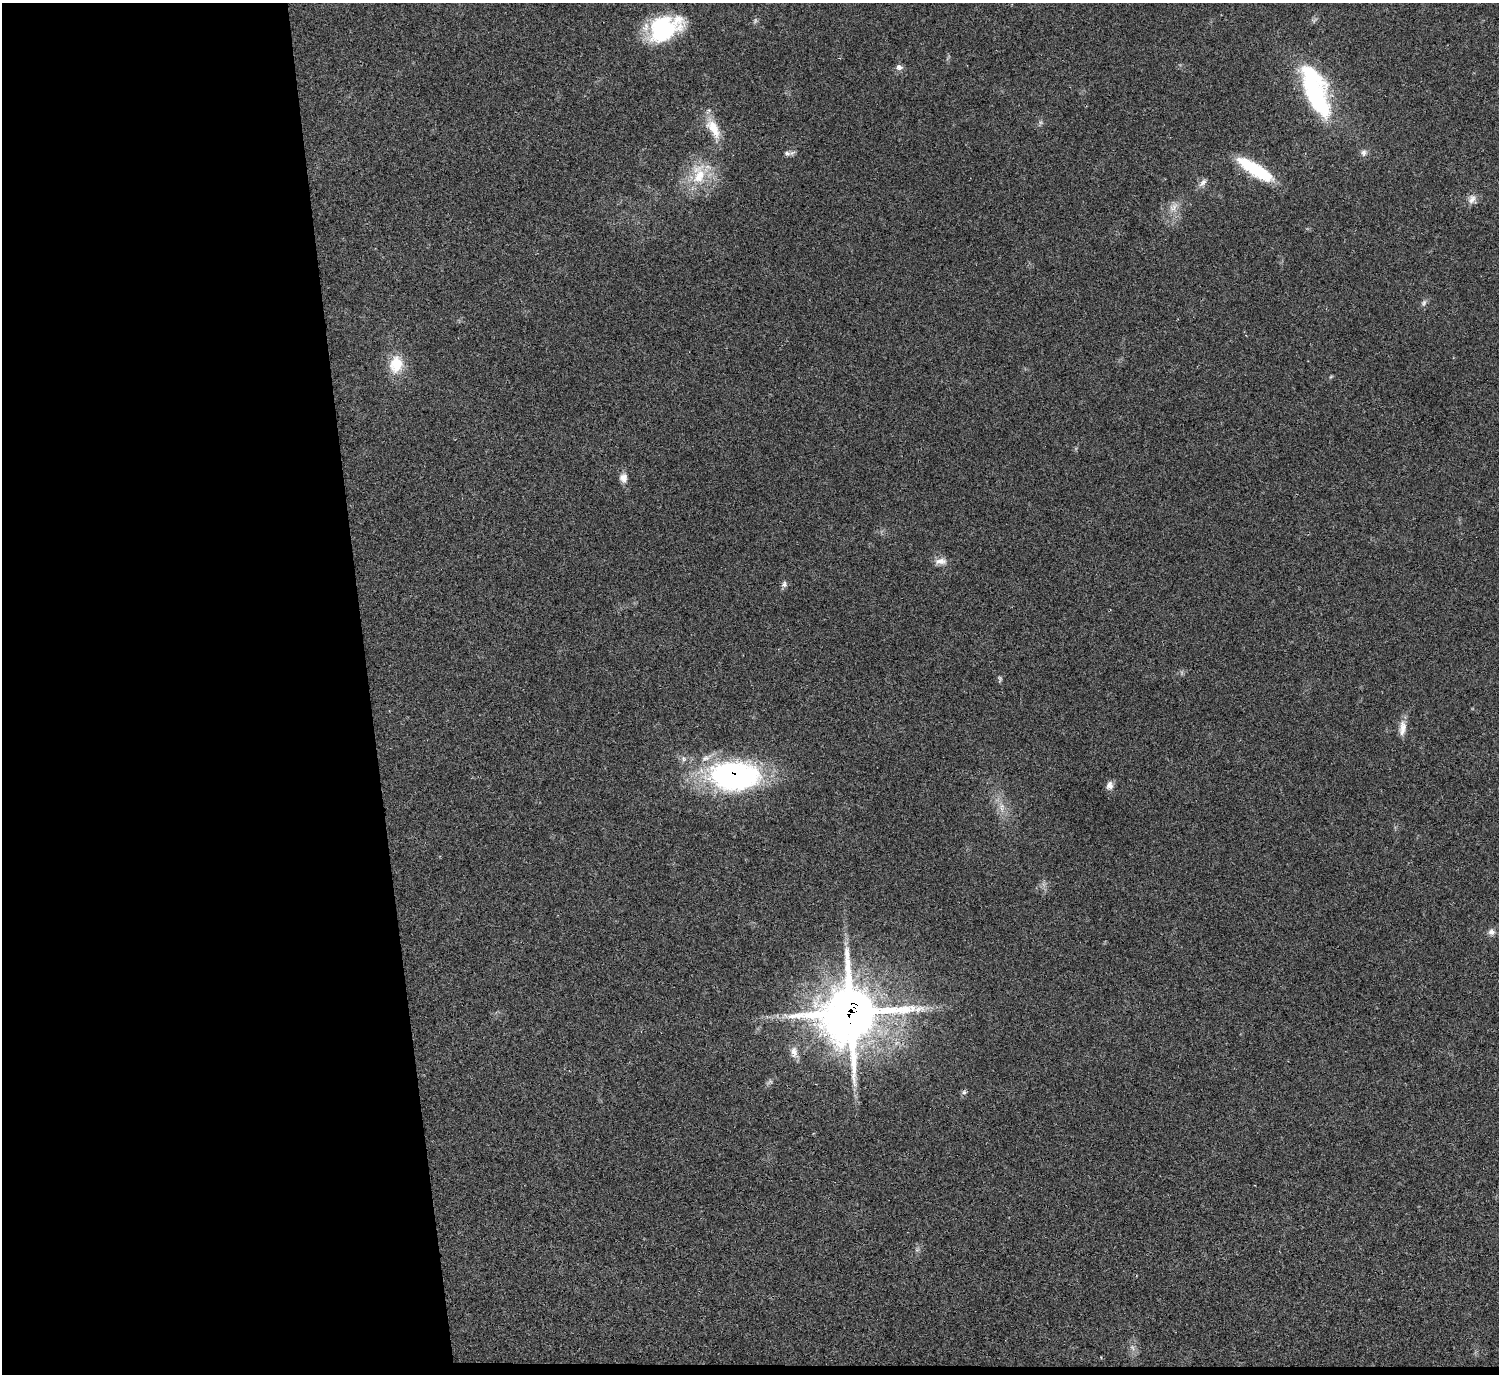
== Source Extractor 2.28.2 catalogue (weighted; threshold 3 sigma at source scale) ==
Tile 7 of 3 x 3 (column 1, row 3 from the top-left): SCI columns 3-1499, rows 230-1601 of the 4494 x 4475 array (HDU 1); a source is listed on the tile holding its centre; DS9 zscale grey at full resolution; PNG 1501 x 1376 px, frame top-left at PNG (2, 3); no overlay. Shown black and unused: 25% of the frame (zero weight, under 2 of 3 exposures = <1% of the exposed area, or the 3 px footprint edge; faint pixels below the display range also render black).
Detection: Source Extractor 2.28.2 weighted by HDU 2 'WHT'; one run over the whole footprint, this tile lists its part. Background 0.0551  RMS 0.0067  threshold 0.0302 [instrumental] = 3 sigma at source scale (4.5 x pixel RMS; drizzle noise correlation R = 1.50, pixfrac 1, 0.05/0.05 arcsec/px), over >= 5 px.
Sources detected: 30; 2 too faint to see at this stretch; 1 inside a brighter object's white glare — not listed; the other 27 listed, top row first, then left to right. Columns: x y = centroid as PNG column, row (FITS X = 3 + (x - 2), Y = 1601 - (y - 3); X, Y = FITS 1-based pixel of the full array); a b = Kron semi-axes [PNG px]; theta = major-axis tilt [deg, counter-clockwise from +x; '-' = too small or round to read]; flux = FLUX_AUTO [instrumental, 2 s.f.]
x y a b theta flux
664 28 38 24 28 59
899 67 8 7 - 2.8
1315 95 63 26 -67 83
713 128 29 12 -61 14
787 153 8 7 - 2.1
1364 153 10 8 -82 2.6
1255 170 42 11 -32 40
699 174 34 18 85 24
1203 183 13 7 47 3.2
1472 199 14 10 64 4.3
1173 207 16 8 48 5.8
1424 303 10 5 54 2
396 364 22 16 83 17
623 478 11 10 - 4.4
941 561 17 8 2 4.8
784 584 8 7 - 2.1
1402 728 21 9 83 6.2
684 759 9 6 -89 2
734 775 52 30 -3 160
1109 785 10 8 78 3.7
1002 807 14 7 90 4.9
1491 932 9 9 - 3
851 1013 29 28 - 1500
794 1052 17 8 -76 5.2
770 1082 10 5 40 1.8
964 1092 6 6 - 1.4
1132 1347 9 5 -59 2.1
Overlapping masked pixels (flux is a lower limit): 2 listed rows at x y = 734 775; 851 1013